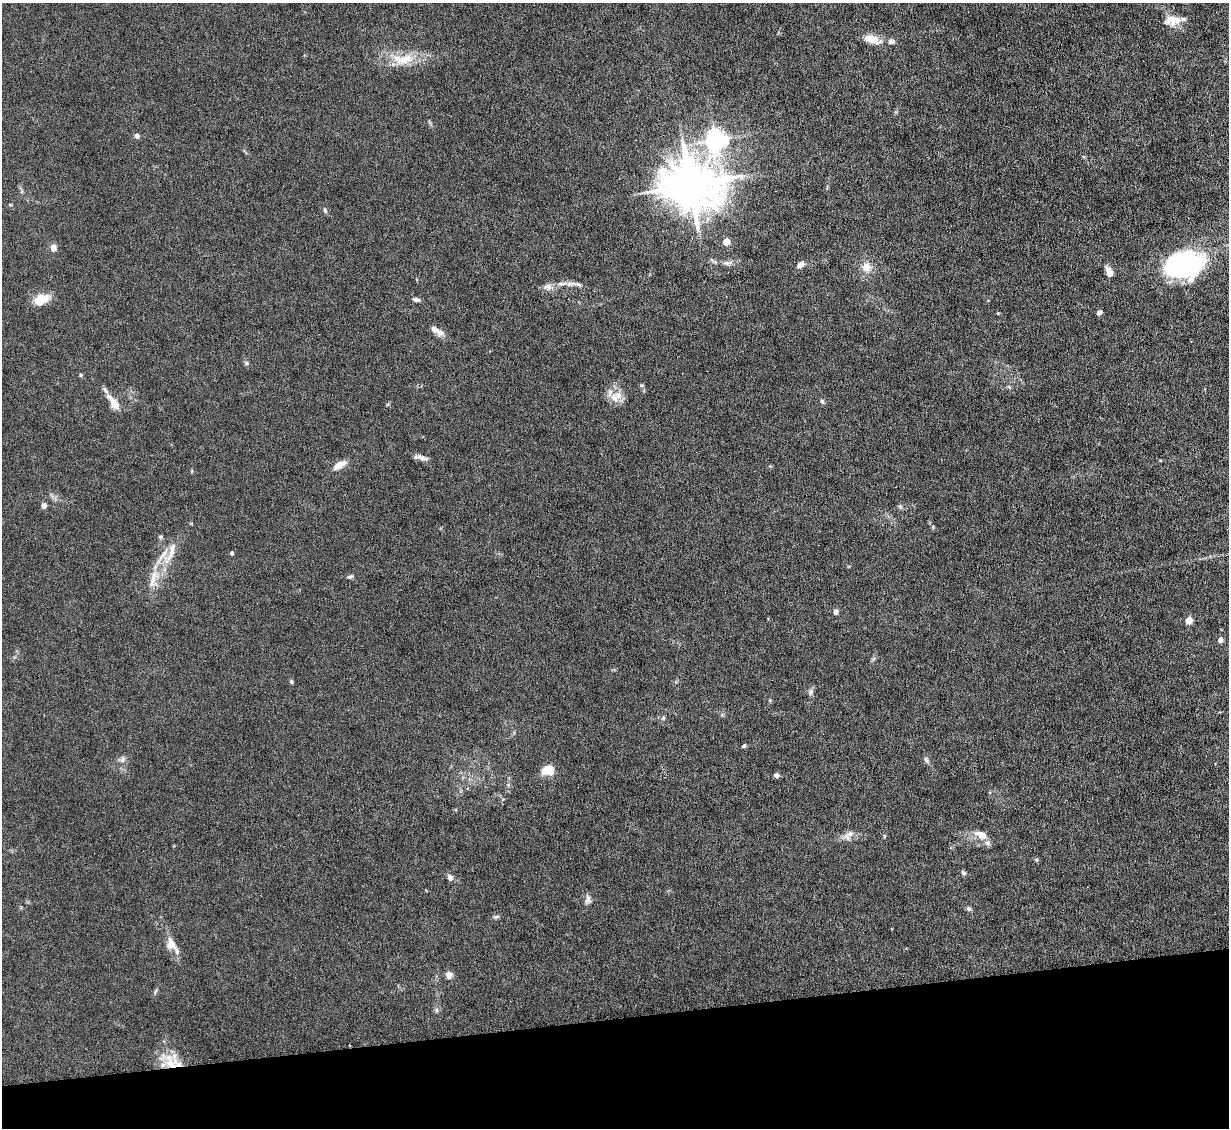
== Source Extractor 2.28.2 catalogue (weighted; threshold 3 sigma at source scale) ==
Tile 14 of 4 x 4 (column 2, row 4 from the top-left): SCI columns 1229-2455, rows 250-1375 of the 4910 x 4886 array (HDU 1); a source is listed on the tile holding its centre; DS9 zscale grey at full resolution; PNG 1231 x 1130 px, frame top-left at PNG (2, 3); no overlay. Shown black and unused: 10% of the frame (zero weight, under 4 of 8 exposures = <1% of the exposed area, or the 3 px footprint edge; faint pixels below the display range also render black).
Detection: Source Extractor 2.28.2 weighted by HDU 2 'WHT'; one run over the whole footprint, this tile lists its part. Background 0.0668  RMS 0.0031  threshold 0.0126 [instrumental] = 3 sigma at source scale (4.09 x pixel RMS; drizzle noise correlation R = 1.36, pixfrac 0.8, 0.05/0.05 arcsec/px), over >= 5 px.
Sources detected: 71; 1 inside a brighter object's white glare — not listed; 9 inside a brighter listed object's ellipse — not listed separately; the other 61 listed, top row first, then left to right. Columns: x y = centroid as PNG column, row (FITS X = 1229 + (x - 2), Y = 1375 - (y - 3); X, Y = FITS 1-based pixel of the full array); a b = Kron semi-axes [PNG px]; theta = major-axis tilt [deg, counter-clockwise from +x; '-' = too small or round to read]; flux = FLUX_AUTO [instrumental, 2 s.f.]
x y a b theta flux
1173 20 21 13 -7 4.2
874 40 21 11 -14 3.4
403 59 34 14 3 8.1
137 136 6 6 - 0.95
716 140 8 7 - 160
690 185 16 14 -6 1400
10 205 4 4 - 0.32
325 210 7 4 -73 0.59
726 242 5 4 - 5.3
53 248 5 4 - 4.7
1183 262 33 28 -14 47
727 263 14 6 3 1.3
801 265 9 6 44 1.5
866 267 11 11 - 2.8
1109 271 11 6 -69 2
570 284 17 6 9 1.8
548 286 11 8 13 1.7
41 299 13 8 21 7.4
416 300 9 4 -8 0.93
1099 312 6 4 40 0.83
441 332 12 8 -16 1.5
246 363 6 5 - 0.5
81 375 5 4 - 0.4
642 385 7 4 -19 0.38
1009 387 6 4 -44 0.43
614 397 17 10 -63 3.2
822 401 6 5 - 0.59
113 402 22 8 -53 3.8
421 458 16 6 -17 1.5
339 465 20 8 29 2.6
44 506 5 5 - 1.3
160 537 6 5 - 0.44
171 552 42 10 64 6.5
232 553 4 3 - 0.69
350 577 8 4 33 0.55
836 612 7 6 - 0.77
1188 621 6 5 - 3.1
1220 640 5 5 - 1.6
291 682 5 4 - 0.44
811 692 10 6 76 0.88
663 718 6 4 47 0.4
744 746 5 4 - 0.59
122 760 9 7 36 1.1
926 760 8 6 -61 0.78
548 770 13 10 6 4.4
776 775 6 5 - 0.76
508 785 6 4 49 0.46
981 835 19 9 -19 3.4
884 836 5 3 - 0.3
846 837 11 9 -34 1.6
1036 860 6 5 - 0.4
963 873 6 5 - 0.7
450 877 8 6 -70 1.1
588 899 14 7 85 1.2
969 909 7 6 - 0.64
496 917 10 4 5 0.56
171 944 19 12 -66 3.3
449 975 9 9 - 1.4
156 991 10 3 65 0.5
437 1010 7 4 -90 0.53
171 1063 28 17 65 7.5
Overlapping masked pixels (flux is a lower limit): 1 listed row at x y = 171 1063